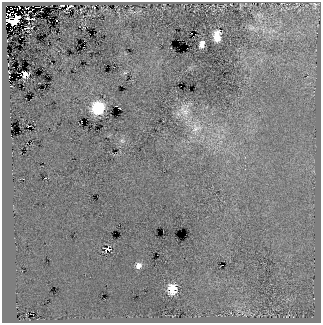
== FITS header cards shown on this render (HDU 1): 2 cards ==
NAXIS1  =                  319
NAXIS2  =                  321

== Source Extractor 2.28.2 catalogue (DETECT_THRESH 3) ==
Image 319 x 321 px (HDU 1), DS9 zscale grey, 1 PNG px = 1 image px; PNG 323 x 325 px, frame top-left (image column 1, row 321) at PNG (2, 2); no overlay
Background -3.53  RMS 23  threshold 69.7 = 3 sigma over >= 5 px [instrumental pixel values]
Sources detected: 25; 1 with non-positive FLUX_AUTO (blend fragments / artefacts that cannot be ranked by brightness) is not listed; the other 24 listed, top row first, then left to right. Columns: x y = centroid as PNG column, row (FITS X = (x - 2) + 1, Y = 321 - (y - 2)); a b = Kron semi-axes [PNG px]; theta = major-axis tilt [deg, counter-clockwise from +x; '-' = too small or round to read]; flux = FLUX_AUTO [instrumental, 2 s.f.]
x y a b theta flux
62 5 4 2 - 1200
315 5 12 6 -79 4200
70 6 7 2 34 2300
11 7 3 2 - 19000
259 15 8 6 -20 5900
6 17 3 2 - 240000
28 19 3 2 - 1300
32 19 4 2 - 1100
14 20 9 4 47 37000
27 28 7 2 5 2200
251 28 11 8 -4 8500
217 34 9 7 -78 11000
217 38 7 6 - 11000
202 44 7 5 76 11000
25 74 5 5 - 13000
117 106 5 2 - 1600
98 108 8 7 - 150000
185 112 14 12 9 18000
196 128 17 12 19 21000
122 141 6 5 - 3000
45 178 3 2 - 1000
107 249 5 4 - 2200
139 266 6 4 67 8600
172 289 7 7 - 42000
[1 non-positive-flux detection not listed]